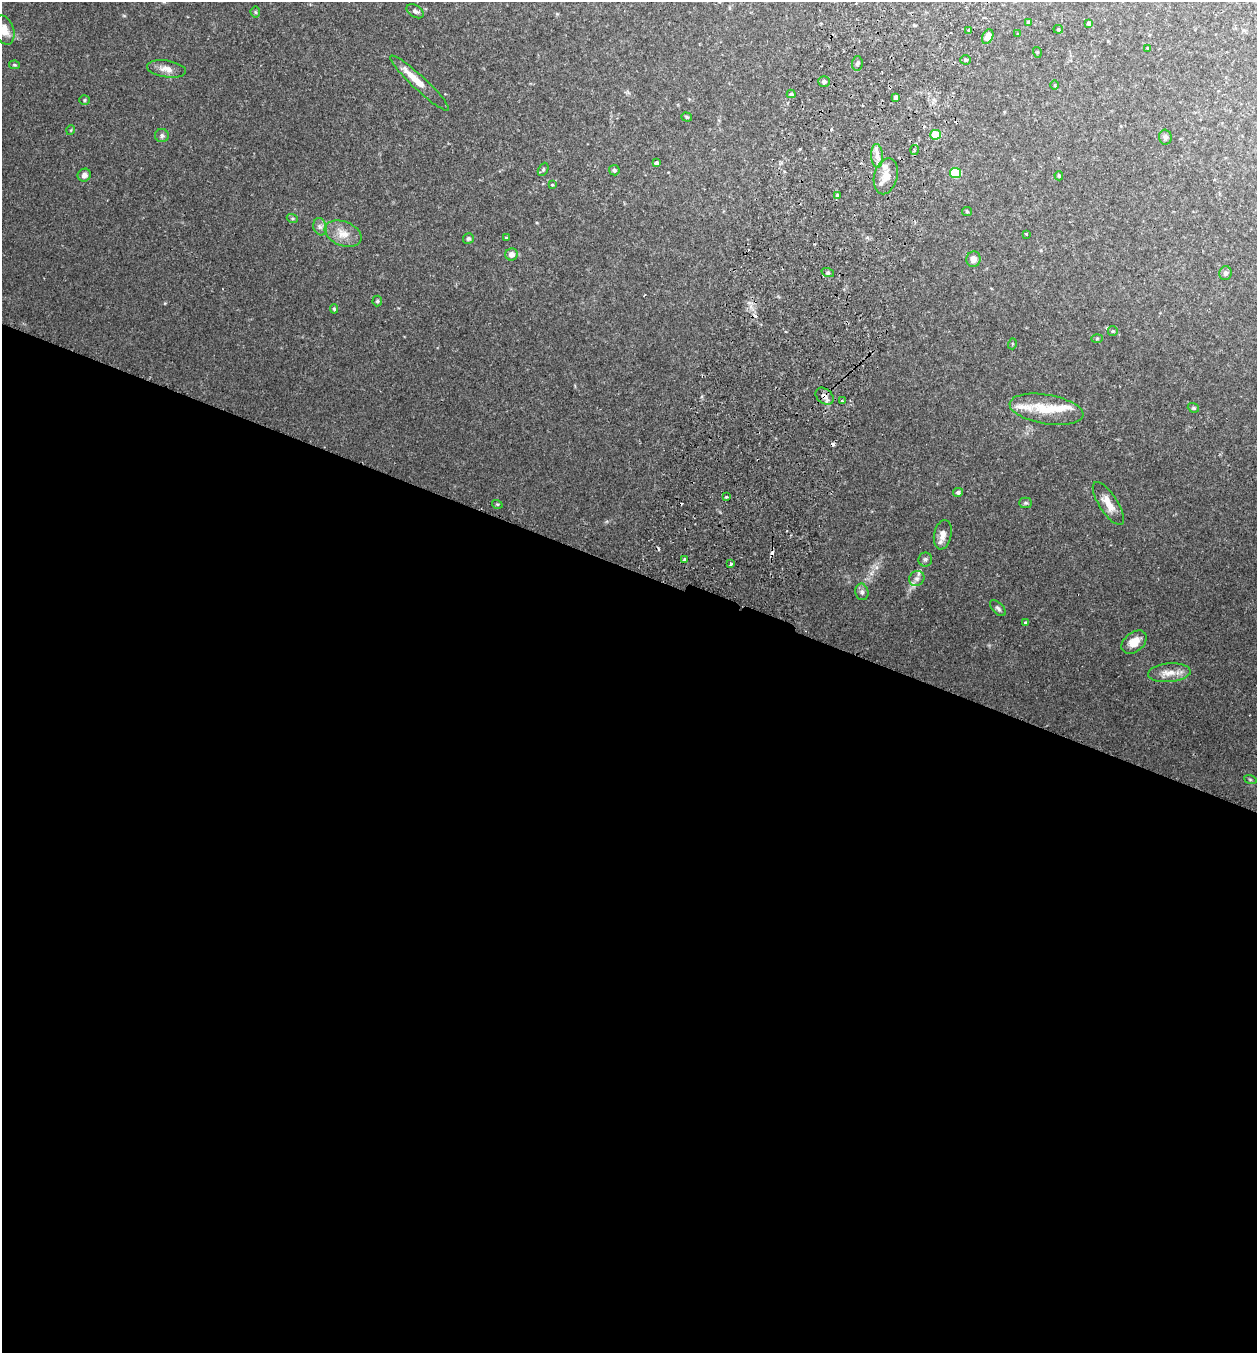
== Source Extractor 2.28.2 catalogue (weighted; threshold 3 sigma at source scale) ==
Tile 14 of 4 x 4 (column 2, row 4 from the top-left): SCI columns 1446-2700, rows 23-1373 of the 5530 x 5451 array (HDU 1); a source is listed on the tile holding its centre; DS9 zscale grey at full resolution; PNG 1259 x 1355 px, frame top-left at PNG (2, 2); each listed source drawn as its Kron ellipse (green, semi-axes under 4 px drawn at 4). Shown black and unused: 58% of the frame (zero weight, under 2 of 3 exposures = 3% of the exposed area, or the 3 px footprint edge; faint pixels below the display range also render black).
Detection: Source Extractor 2.28.2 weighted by HDU 2 'WHT'; one run over the whole footprint, this tile lists its part. Background 0.106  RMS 0.0064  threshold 0.0286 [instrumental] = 3 sigma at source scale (4.5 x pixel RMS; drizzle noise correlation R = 1.50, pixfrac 1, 0.05/0.05 arcsec/px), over >= 5 px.
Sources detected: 85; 6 cosmic-ray / hot-pixel residue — neither listed nor drawn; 6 inside a brighter listed object's ellipse — not listed separately; the other 73 listed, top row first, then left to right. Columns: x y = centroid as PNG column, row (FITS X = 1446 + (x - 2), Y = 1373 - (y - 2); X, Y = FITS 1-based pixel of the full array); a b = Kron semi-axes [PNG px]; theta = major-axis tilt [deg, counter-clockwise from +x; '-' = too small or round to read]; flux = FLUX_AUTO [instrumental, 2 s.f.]
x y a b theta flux
415 11 9 6 -31 1.7
255 12 5 5 - 0.81
1028 22 4 3 - 0.97
1089 23 4 4 - 4.1
1058 29 5 4 - 0.66
4 30 15 10 -71 6.9
968 31 3 3 - 1.3
1018 34 3 2 - 0.37
988 37 8 5 64 5.1
1147 48 4 2 - 0.42
1037 52 5 3 - 0.61
965 60 5 4 - 0.89
857 63 7 5 86 1.3
15 65 5 4 - 0.63
166 69 20 8 -8 4.9
824 82 6 5 - 1.7
420 83 39 7 -43 8.4
1055 85 5 3 - 0.51
791 94 4 4 - 0.9
896 97 4 4 - 1.5
85 100 5 5 - 0.85
687 117 5 4 - 0.88
71 130 5 3 - 0.49
936 135 5 5 - 20
162 136 7 6 - 1.8
1165 137 7 6 - 1.6
914 150 5 3 - 0.88
877 156 12 6 -87 3.5
656 163 4 3 - 1.9
543 169 7 5 63 1
614 170 5 5 - 1.8
955 173 5 5 - 33
84 175 7 6 - 2.6
886 176 18 11 75 7.8
1059 176 5 4 - 0.92
552 185 3 3 - 0.57
837 195 3 3 - 1.2
967 212 5 4 - 0.72
292 218 5 3 - 0.81
320 227 9 6 -74 2.2
343 234 19 12 -22 8.5
1026 234 3 3 - 0.85
506 238 4 3 - 0.69
468 239 5 5 - 1.2
511 254 6 6 - 3.2
973 259 8 7 - 3.8
828 273 6 4 -18 0.96
1225 273 7 6 - 1.8
377 301 5 5 - 0.87
334 309 5 4 - 0.87
1113 331 5 5 - 0.69
1097 338 6 4 2 0.67
1012 344 5 3 - 0.6
825 396 10 7 -39 2.6
842 401 3 2 - 0.62
1193 408 6 4 -20 0.8
1046 409 37 14 -9 18
958 492 5 4 - 1.6
726 497 3 3 - 0.59
1026 503 6 5 - 1
497 504 5 3 - 0.56
1108 504 25 9 -57 7.7
943 535 15 8 78 4.9
685 559 3 3 - 2.1
925 559 7 7 - 1.5
731 564 4 3 - 0.79
917 578 8 7 - 2.3
862 592 8 6 -78 1.9
998 608 10 5 -44 1.6
1025 623 3 3 - 1.8
1134 642 14 9 39 7.3
1169 673 21 9 5 7.1
1250 779 6 4 -20 0.86
Overlapping masked pixels (flux is a lower limit): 1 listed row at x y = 825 396
Isophote crosses this tile's border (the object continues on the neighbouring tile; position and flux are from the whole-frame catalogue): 1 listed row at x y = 4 30